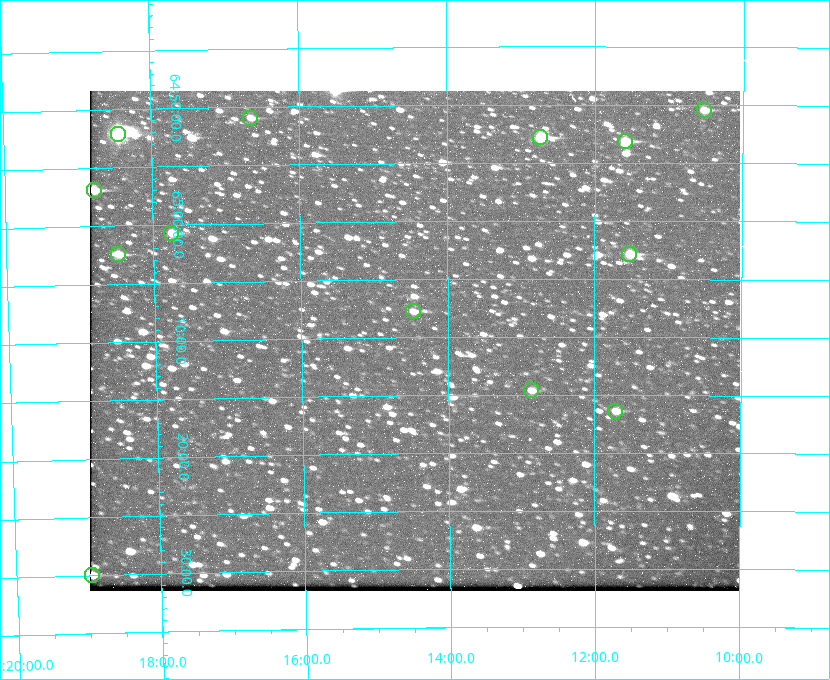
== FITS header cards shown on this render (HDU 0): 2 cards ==
NAXIS1  =                  650 / Width of table row in bytes
NAXIS2  =                  500 / Number of rows in table

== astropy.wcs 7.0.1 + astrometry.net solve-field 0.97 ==
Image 650 x 500 px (HDU 0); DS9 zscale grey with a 90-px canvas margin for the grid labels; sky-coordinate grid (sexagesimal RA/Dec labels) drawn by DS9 from the SOLVED WCS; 13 Tycho-2 reference stars matched to detected sources circled (green)
Header WCS: none
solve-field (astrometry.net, Tycho-2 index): SOLVED blind (the file carries no WCS)
Solved WCS: RA---TAN-SIP/DEC--TAN-SIP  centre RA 20:14:27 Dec +65:10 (303.61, +65.17 deg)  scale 5.17 arcsec/px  FOV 56.0' x 43.0'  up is -179 deg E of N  parity flipped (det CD > 0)
(file carries no celestial WCS; the grid is the blind solution)
Tycho-2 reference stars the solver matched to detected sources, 13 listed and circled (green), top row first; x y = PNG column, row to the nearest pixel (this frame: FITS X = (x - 90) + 1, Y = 500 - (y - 91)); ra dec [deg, ICRS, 3 dp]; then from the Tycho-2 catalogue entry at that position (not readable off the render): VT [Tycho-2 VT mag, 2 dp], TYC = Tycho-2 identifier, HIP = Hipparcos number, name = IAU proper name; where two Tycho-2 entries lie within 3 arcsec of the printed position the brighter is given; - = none
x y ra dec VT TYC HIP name
704 110 302.633 +64.841 10.69 4240-985-1 - -
250 118 304.164 +64.849 10.65 4240-315-1 - -
118 134 304.612 +64.868 7.89 4241-1703-1 100101 -
540 137 303.184 +64.880 9.02 4240-488-1 - -
625 141 302.897 +64.886 9.40 4240-717-1 - -
94 190 304.698 +64.948 10.27 4241-1684-1 - -
171 233 304.437 +65.012 10.41 4241-1775-1 - -
118 254 304.620 +65.041 10.25 4241-1573-1 - -
629 254 302.882 +65.048 10.25 4240-98-1 - -
413 311 303.620 +65.129 11.18 4240-34-1 - -
531 390 303.217 +65.244 11.17 4240-236-1 - -
615 411 302.928 +65.273 10.74 4240-760-1 - -
92 575 304.739 +65.499 10.16 4241-1715-1 - -